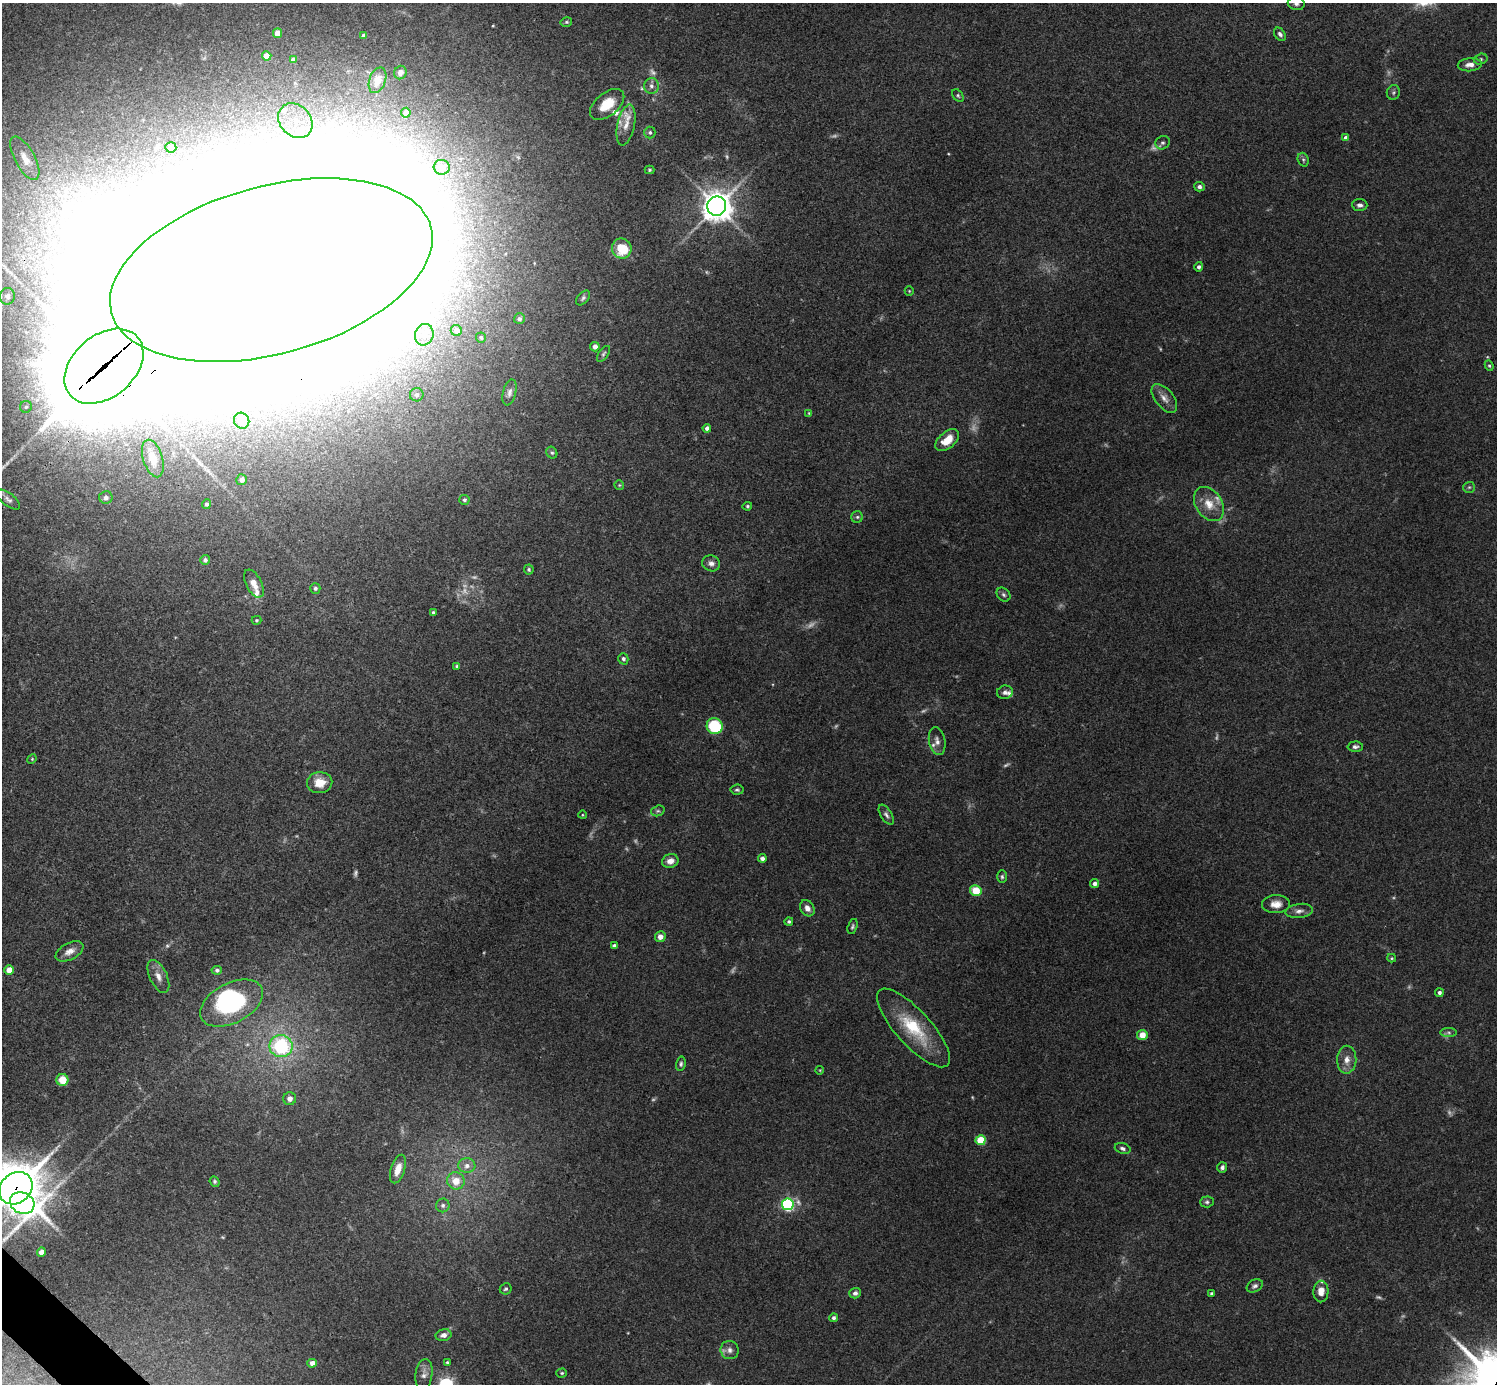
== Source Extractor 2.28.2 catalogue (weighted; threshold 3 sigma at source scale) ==
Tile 7 of 4 x 4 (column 3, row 2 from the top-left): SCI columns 2993-4487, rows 2924-4305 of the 5988 x 5988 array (HDU 1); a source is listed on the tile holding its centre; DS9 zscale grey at full resolution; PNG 1499 x 1386 px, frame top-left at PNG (2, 3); each listed source drawn as its Kron ellipse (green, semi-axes under 4 px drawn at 4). Shown black and unused: <1% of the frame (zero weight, under 3 of 4 exposures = <1% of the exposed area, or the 3 px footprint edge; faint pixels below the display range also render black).
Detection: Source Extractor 2.28.2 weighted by HDU 2 'WHT'; one run over the whole footprint, this tile lists its part. Background 0.0754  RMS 0.0055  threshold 0.0247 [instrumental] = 3 sigma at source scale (4.5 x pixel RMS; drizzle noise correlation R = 1.50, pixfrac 1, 0.05/0.05 arcsec/px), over >= 5 px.
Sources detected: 175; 25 too faint to see at this stretch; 8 inside a brighter object's white glare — neither listed nor drawn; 6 inside a brighter listed object's ellipse — not listed separately; the other 136 listed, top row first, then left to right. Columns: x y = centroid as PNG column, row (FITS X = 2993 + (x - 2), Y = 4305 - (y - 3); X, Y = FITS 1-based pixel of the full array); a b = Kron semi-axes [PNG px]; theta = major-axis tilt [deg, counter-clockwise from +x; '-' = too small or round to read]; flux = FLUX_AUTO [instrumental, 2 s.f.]
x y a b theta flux
1296 3 8 6 -11 1.9
566 22 6 4 14 0.87
277 33 5 4 - 4.2
1280 34 7 5 -51 1.5
364 36 4 4 - 2.2
267 56 4 4 - 8.9
1481 59 7 5 15 1.1
293 60 4 4 - 2.1
1470 65 12 6 5 3.7
400 72 7 6 - 2.3
377 80 13 8 70 5.4
651 86 8 7 - 2.4
1393 92 7 6 - 1.2
958 95 7 5 -51 0.92
607 104 20 11 39 12
406 113 5 5 - 2.5
295 121 19 15 -46 18
626 125 21 8 78 6.6
650 132 6 5 - 1.1
1346 138 4 4 - 3.1
1163 143 7 6 - 1.5
171 147 5 5 - 3.6
25 158 24 10 -62 7.2
1303 160 7 5 -70 1.1
442 167 8 7 - 7.3
650 170 5 4 - 0.71
1199 187 5 4 - 1.6
1360 205 8 6 -2 1.9
717 206 9 9 - 860
622 249 10 9 - 19
1199 267 5 4 - 1.6
271 270 165 84 15 30000
909 291 5 4 - 0.61
7 296 8 7 - 2.5
583 298 9 5 47 1.3
519 319 5 5 - 1.2
456 330 6 5 - 3.2
424 335 11 9 72 4.6
481 338 5 5 - 0.99
595 347 5 4 - 3.2
603 354 9 4 56 1.2
104 366 45 31 41 12000
1489 366 5 4 - 0.81
510 392 13 6 75 2.1
417 395 7 6 - 2.1
1164 398 17 9 -51 4.4
26 407 6 6 - 1.5
809 413 4 4 - 0.58
242 421 8 7 - 8.8
707 428 4 4 - 2.1
947 440 14 8 40 8.8
552 453 6 5 - 1
153 458 19 10 -72 7.4
242 480 5 5 - 2.5
619 485 5 5 - 0.69
1469 487 6 5 - 1.1
106 497 7 6 - 1.6
8 499 14 6 -38 2.3
464 500 5 5 - 1.2
207 504 5 4 - 1.4
1209 504 18 13 -56 9.1
747 506 5 4 - 0.86
857 517 6 6 - 1.1
205 560 5 5 - 1.7
711 563 9 8 - 2.5
529 569 5 5 - 0.95
254 584 15 7 -62 5.1
315 588 5 5 - 1
1003 595 8 6 -45 1.3
433 613 3 3 - 1.1
256 620 5 4 - 0.69
623 659 6 5 - 1.6
457 666 3 3 - 0.93
1005 692 8 6 14 2.1
715 726 8 7 - 33
937 741 14 8 -79 3.3
1355 747 7 5 2 1.6
32 759 5 4 - 0.59
320 783 13 10 3 8.6
737 790 6 5 - 1
658 811 7 5 19 1.1
582 815 4 3 - 0.44
886 815 11 5 -58 1.8
762 858 4 4 - 2.2
670 861 8 6 18 3.7
1002 877 6 5 - 1.1
1094 883 4 4 - 2.5
976 891 6 5 - 12
1276 904 14 9 2 5.2
807 908 8 6 -58 3.1
1299 911 14 7 8 2.9
789 922 4 4 - 1.1
853 926 8 4 73 1.1
660 937 5 5 - 3.5
614 945 4 3 - 0.97
70 951 15 8 28 4.2
1392 958 4 4 - 0.66
9 970 5 4 - 7.7
217 970 5 4 - 1.1
158 976 18 8 -65 5
1439 993 4 4 - 1.6
232 1003 34 20 27 55
913 1028 50 17 -48 30
1449 1033 8 4 0 1.3
1142 1035 5 5 - 6.8
281 1046 11 11 - 46
1347 1060 14 9 88 4.9
681 1064 7 4 77 1.2
820 1070 4 3 - 0.39
62 1080 6 6 - 10
290 1099 6 6 - 3.2
981 1140 5 5 - 22
1123 1148 8 5 -19 1.6
467 1166 8 7 - 3.2
1222 1167 5 5 - 1.5
398 1169 15 7 72 6.5
215 1181 5 4 - 1.1
456 1181 9 8 - 8.8
16 1188 18 15 39 2200
1207 1202 7 5 3 1.2
22 1203 12 10 -26 430
788 1204 5 5 - 98
443 1205 7 6 - 1.8
41 1252 4 4 - 3.6
1255 1286 8 6 28 1.6
506 1289 6 5 - 1.1
1321 1291 11 7 87 5.2
855 1293 6 5 - 1.8
1212 1293 4 3 - 1
834 1318 4 4 - 1.3
444 1335 8 6 12 2.8
730 1350 9 9 - 2.9
447 1362 4 3 - 0.83
312 1363 4 4 - 3.6
562 1373 5 4 - 0.84
424 1375 16 8 82 3.3
Overlapping masked pixels (flux is a lower limit): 4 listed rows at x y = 271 270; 104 366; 16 1188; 22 1203
Isophote crosses this tile's border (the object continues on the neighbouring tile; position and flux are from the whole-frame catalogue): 4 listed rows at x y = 1296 3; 271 270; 16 1188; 22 1203
Unlisted compact peaks at least as high as the median listed source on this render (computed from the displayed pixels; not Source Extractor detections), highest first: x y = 1487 1352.